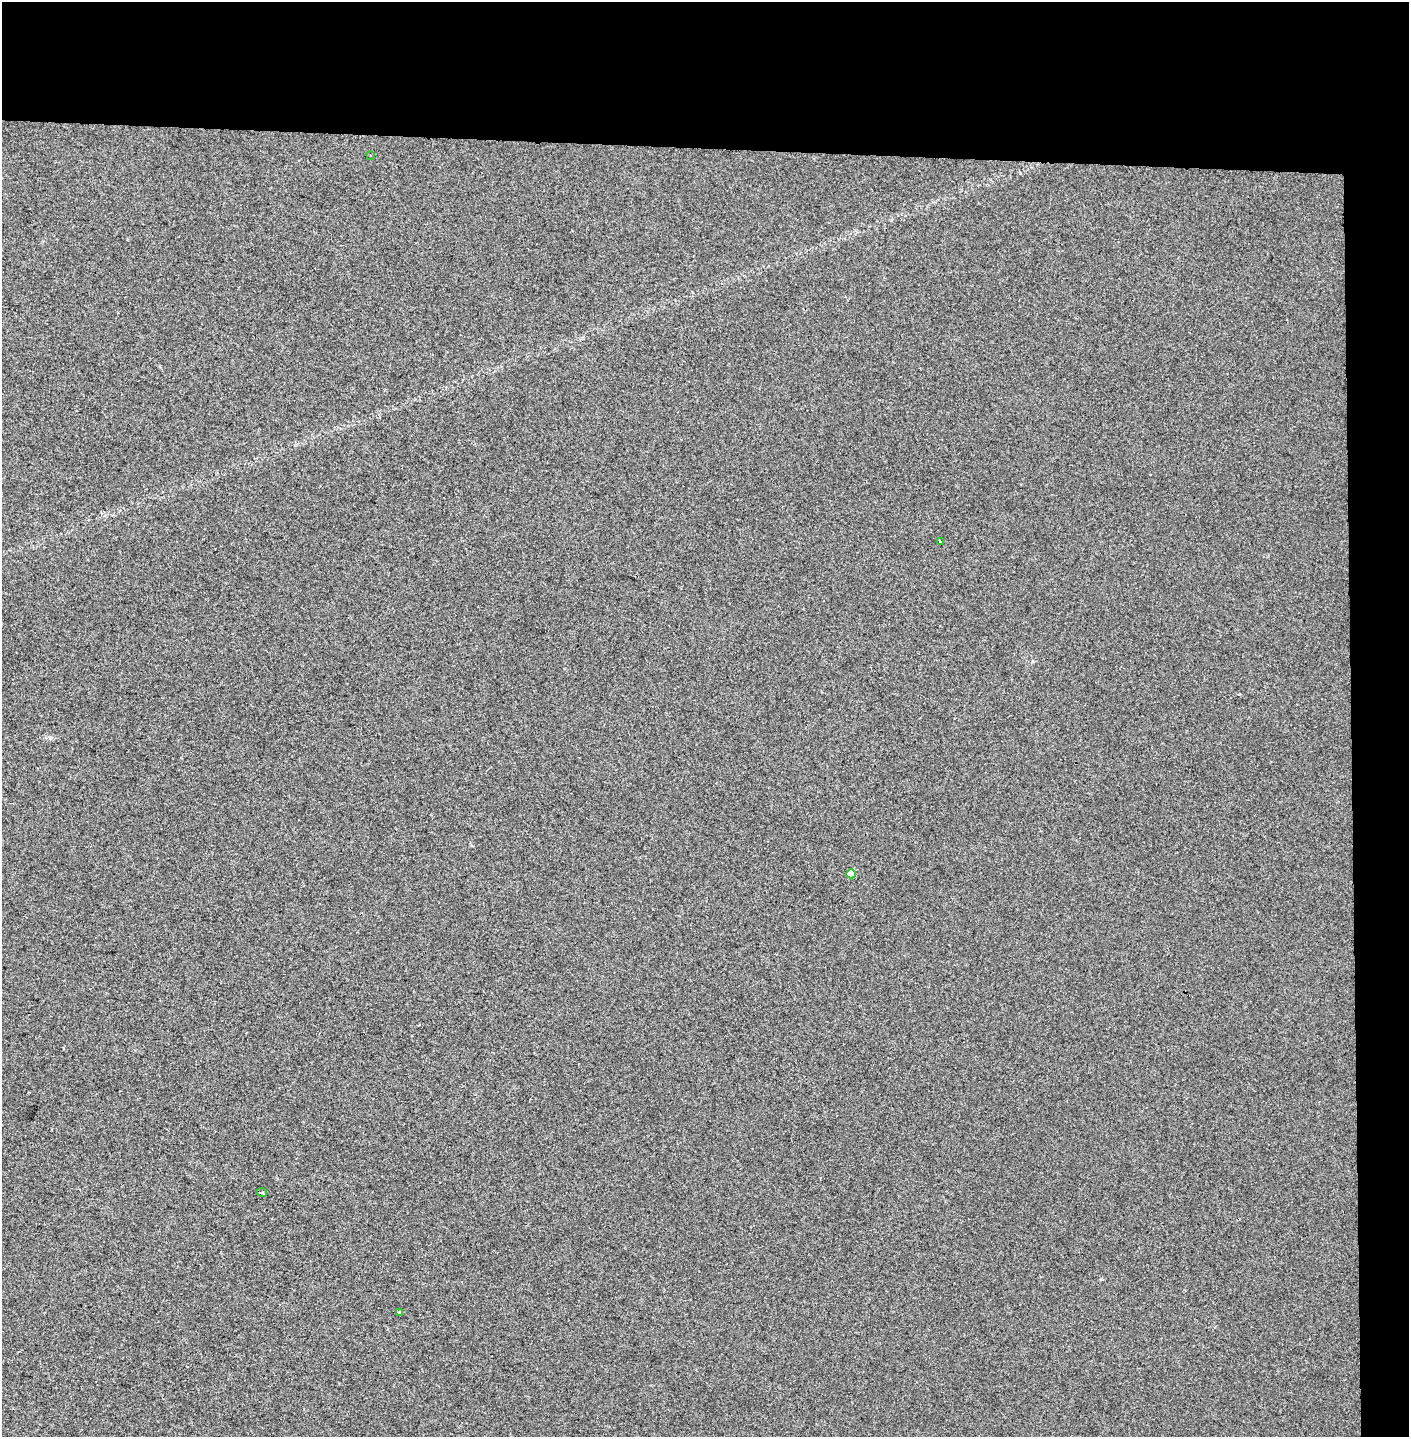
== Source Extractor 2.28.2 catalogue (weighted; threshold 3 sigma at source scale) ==
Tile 3 of 3 x 3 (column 3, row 1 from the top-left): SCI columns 2985-4391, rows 2870-4304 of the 4563 x 4312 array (HDU 1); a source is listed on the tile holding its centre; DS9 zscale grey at full resolution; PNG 1411 x 1439 px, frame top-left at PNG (2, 2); each listed source drawn as its Kron ellipse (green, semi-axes under 4 px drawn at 4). Shown black and unused: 14% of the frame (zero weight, under 2 of 3 exposures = <1% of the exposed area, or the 3 px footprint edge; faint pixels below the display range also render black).
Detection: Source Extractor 2.28.2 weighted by HDU 2 'WHT'; one run over the whole footprint, this tile lists its part. Background 0.00647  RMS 0.006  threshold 0.0271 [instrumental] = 3 sigma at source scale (4.5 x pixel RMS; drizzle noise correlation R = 1.50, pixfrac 1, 0.0396/0.0396 arcsec/px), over >= 5 px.
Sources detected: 5; all 5 listed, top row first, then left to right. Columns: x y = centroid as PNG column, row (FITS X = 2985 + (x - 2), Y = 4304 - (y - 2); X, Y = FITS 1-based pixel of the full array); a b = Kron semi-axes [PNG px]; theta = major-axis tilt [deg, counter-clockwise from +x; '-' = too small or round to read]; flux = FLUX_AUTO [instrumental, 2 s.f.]
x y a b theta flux
370 155 3 2 - 0.46
940 542 3 2 - 0.58
851 874 5 4 - 10
262 1192 5 3 - 0.74
399 1313 4 3 - 0.6